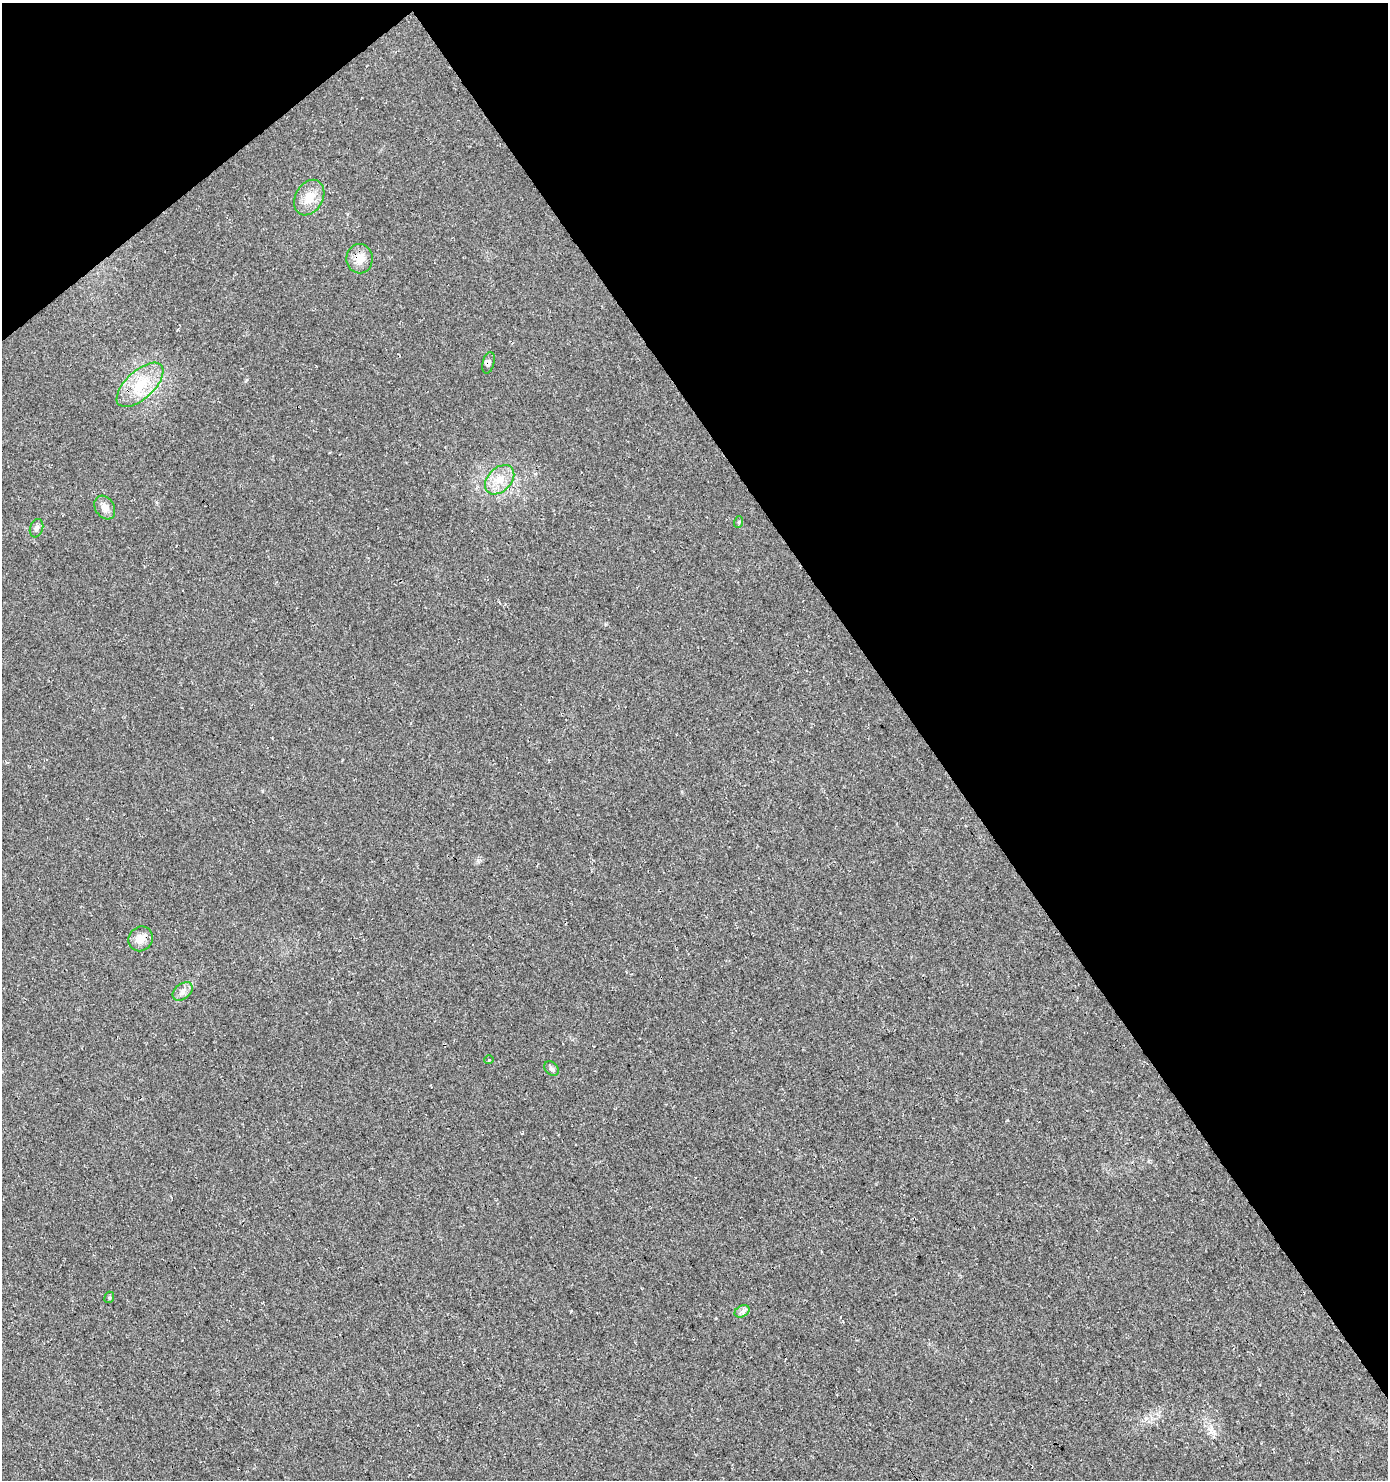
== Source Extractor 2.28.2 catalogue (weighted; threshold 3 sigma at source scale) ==
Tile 3 of 4 x 4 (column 3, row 1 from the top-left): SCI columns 2999-4384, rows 4482-5959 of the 5935 x 6014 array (HDU 1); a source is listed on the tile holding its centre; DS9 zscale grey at full resolution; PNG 1390 x 1482 px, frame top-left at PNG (2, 3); each listed source drawn as its Kron ellipse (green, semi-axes under 4 px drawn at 4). Shown black and unused: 37% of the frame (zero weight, under 3 of 4 exposures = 5% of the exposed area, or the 3 px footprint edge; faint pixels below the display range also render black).
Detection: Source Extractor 2.28.2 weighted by HDU 2 'WHT'; one run over the whole footprint, this tile lists its part. Background 0.0241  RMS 0.007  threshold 0.0313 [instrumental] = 3 sigma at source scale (4.5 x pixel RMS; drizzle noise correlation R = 1.50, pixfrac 1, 0.0396/0.0396 arcsec/px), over >= 5 px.
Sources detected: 15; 1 cosmic-ray / hot-pixel residue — neither listed nor drawn; the other 14 listed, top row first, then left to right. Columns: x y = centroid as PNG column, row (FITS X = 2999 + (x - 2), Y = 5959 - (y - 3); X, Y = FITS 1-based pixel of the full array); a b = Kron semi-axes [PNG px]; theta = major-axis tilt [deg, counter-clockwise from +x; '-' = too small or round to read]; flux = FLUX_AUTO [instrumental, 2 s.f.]
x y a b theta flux
309 198 19 13 60 11
360 259 14 13 - 8
488 363 11 5 76 2.5
140 385 29 14 42 21
500 480 17 11 45 9.8
105 508 12 9 -59 4.6
739 522 6 3 72 0.83
36 528 9 6 70 2.4
141 939 13 11 52 7.1
183 991 11 7 40 3.4
489 1060 5 3 - 0.62
551 1069 8 6 -45 1.7
109 1297 6 4 68 1
742 1311 8 5 30 2.1
Overlapping masked pixels (flux is a lower limit): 1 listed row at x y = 488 363
Unlisted compact peaks at least as high as the median listed source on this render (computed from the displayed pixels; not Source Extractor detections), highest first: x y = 571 1311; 478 860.